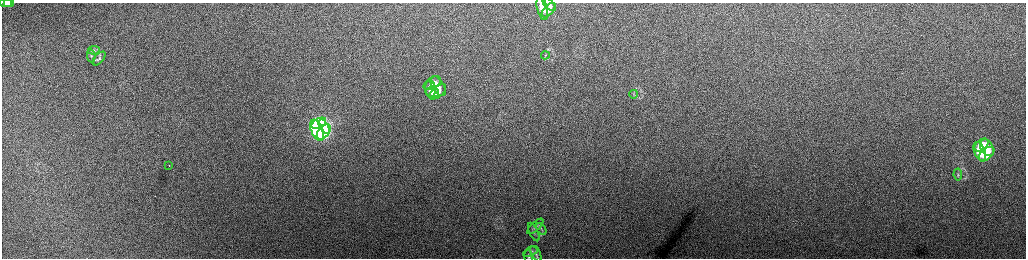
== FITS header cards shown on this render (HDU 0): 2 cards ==
NAXIS1  =                 2048 /fastest changing axis
NAXIS2  =                  512 /next to fastest changing axis

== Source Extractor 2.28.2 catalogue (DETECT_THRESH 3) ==
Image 2048 x 512 px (HDU 0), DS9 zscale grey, zoomed out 1/2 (1 PNG px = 2 x 2 image px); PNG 1028 x 260 px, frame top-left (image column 1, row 511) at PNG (2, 3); each listed source drawn as its Kron ellipse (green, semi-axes under 4 px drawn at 4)
Background 165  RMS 1.7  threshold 5.12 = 3 sigma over >= 5 px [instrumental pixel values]
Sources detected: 32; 1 cannot appear on this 1/2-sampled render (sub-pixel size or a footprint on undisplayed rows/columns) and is neither listed nor drawn; the other 31 listed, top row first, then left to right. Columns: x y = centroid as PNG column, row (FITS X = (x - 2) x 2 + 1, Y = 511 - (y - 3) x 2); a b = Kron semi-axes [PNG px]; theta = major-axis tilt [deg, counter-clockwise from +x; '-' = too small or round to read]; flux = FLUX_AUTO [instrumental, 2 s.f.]
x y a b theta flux
5 3 6 4 -3 1200
9 3 5 3 - 950
549 5 8 4 -44 1100
542 9 12 5 -75 2800
549 10 9 5 48 1900
94 50 6 3 10 460
545 55 4 4 - 470
91 56 6 4 -80 530
99 59 8 3 48 550
432 83 10 5 32 2500
438 86 11 6 -59 2700
430 89 8 5 -87 2600
432 92 6 5 - 1700
438 92 10 5 41 2500
634 94 4 3 - 330
319 123 8 4 29 38000
324 126 8 4 -59 32000
317 130 11 5 -66 59000
324 132 9 5 49 44000
982 145 8 5 39 6400
987 148 9 6 -59 5900
980 152 10 5 -67 8800
986 154 9 5 38 6200
169 166 2 1 - 620
958 175 6 3 -82 590
535 226 10 4 42 790
541 229 6 3 -56 530
534 232 10 3 -65 570
531 251 8 4 27 610
536 254 8 3 -60 550
528 256 6 3 -80 480
At the frame edge (FLAGS 8, measured only in part): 3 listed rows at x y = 5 3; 9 3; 528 256
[1 sub-pixel or undisplayed-footprint detection neither listed nor drawn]